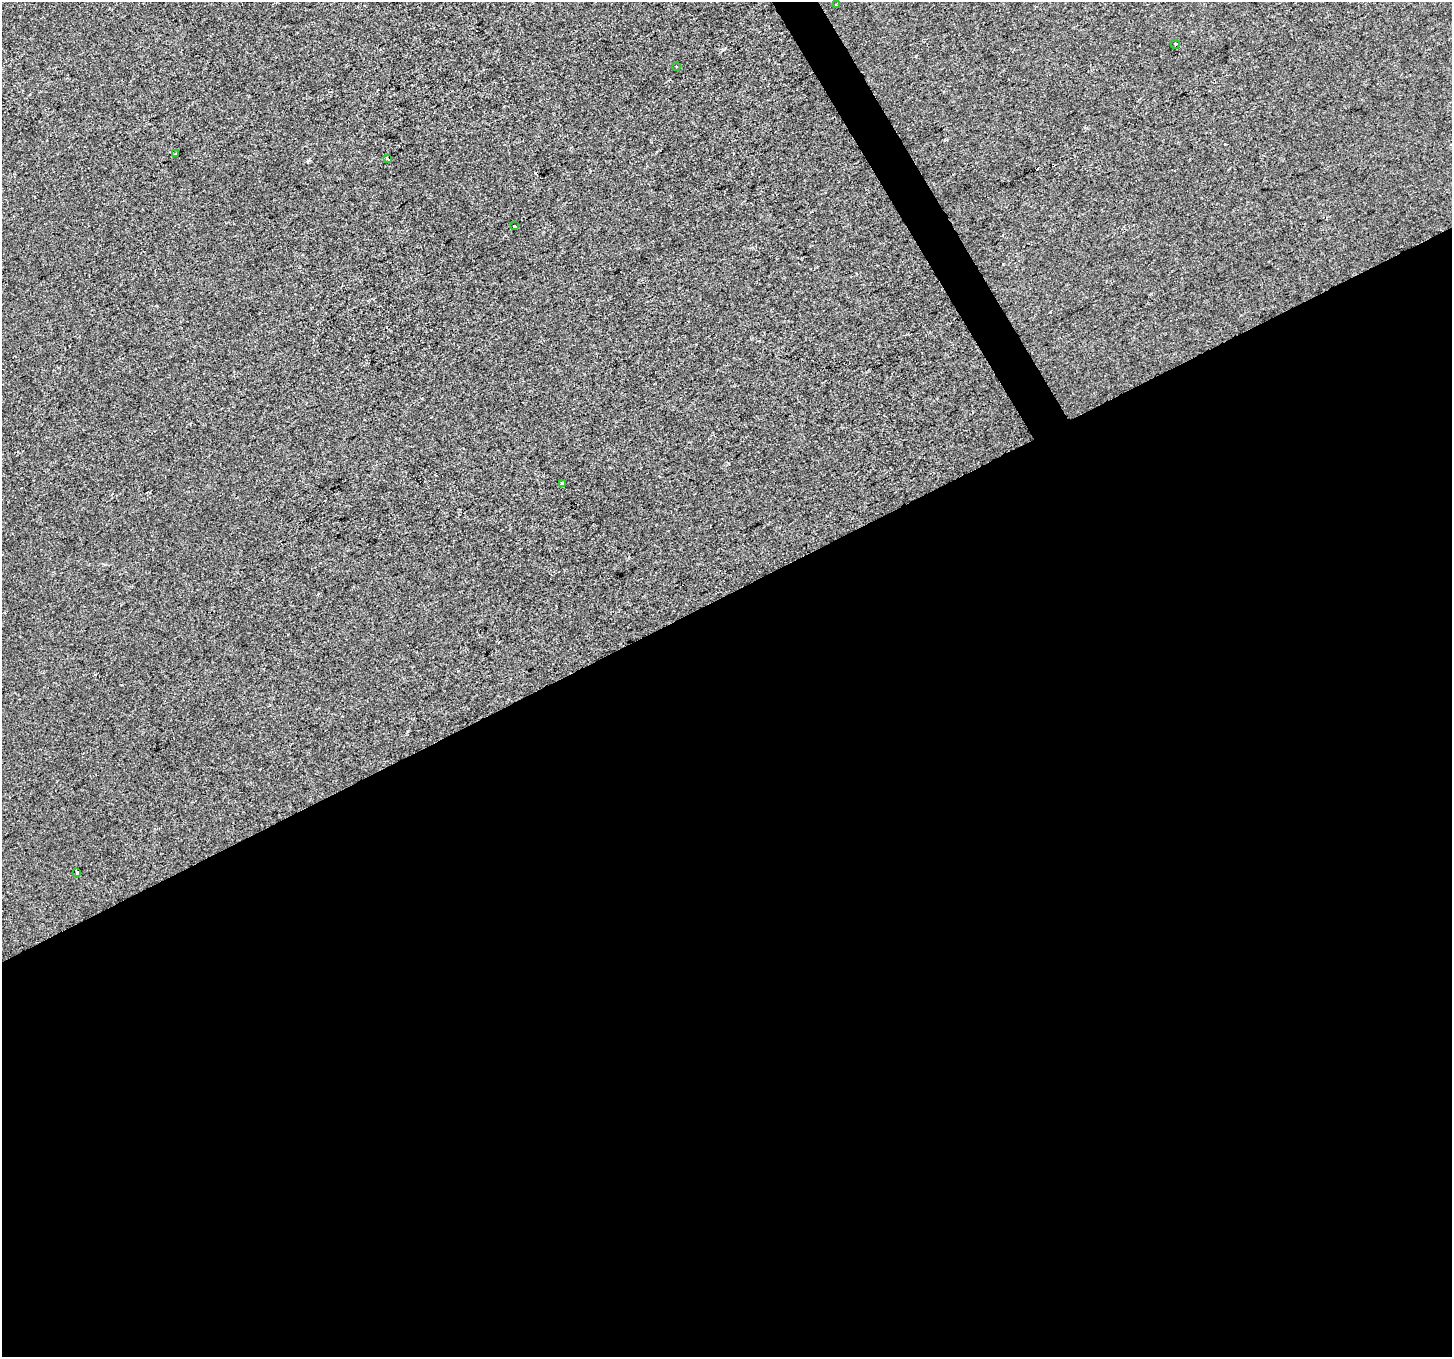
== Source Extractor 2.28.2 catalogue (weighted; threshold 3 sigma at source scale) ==
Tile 15 of 4 x 4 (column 3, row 4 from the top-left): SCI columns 2901-4350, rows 165-1519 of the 5799 x 5687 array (HDU 1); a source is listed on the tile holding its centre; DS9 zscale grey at full resolution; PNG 1454 x 1359 px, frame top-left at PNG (2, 2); each listed source drawn as its Kron ellipse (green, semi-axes under 4 px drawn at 4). Shown black and unused: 57% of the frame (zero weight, under 2 of 3 exposures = <1% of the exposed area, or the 3 px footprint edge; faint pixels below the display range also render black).
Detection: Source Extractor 2.28.2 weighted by HDU 2 'WHT'; one run over the whole footprint, this tile lists its part. Background 0.00151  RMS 0.0057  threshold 0.0255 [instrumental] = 3 sigma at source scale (4.5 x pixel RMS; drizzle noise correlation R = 1.50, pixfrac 1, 0.0396/0.0396 arcsec/px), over >= 5 px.
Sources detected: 10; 2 cosmic-ray / hot-pixel residue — neither listed nor drawn; the other 8 listed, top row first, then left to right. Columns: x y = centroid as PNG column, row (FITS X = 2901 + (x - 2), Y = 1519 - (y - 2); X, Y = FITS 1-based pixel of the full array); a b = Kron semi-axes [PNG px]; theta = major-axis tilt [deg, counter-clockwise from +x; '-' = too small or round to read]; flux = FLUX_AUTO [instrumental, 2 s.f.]
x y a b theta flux
836 5 3 2 - 0.67
1175 44 4 3 - 0.65
676 66 2 2 - 0.5
175 154 3 2 - 0.76
387 158 4 2 - 0.62
514 226 3 3 - 3.6
562 483 3 3 - 3.4
77 872 4 3 - 2